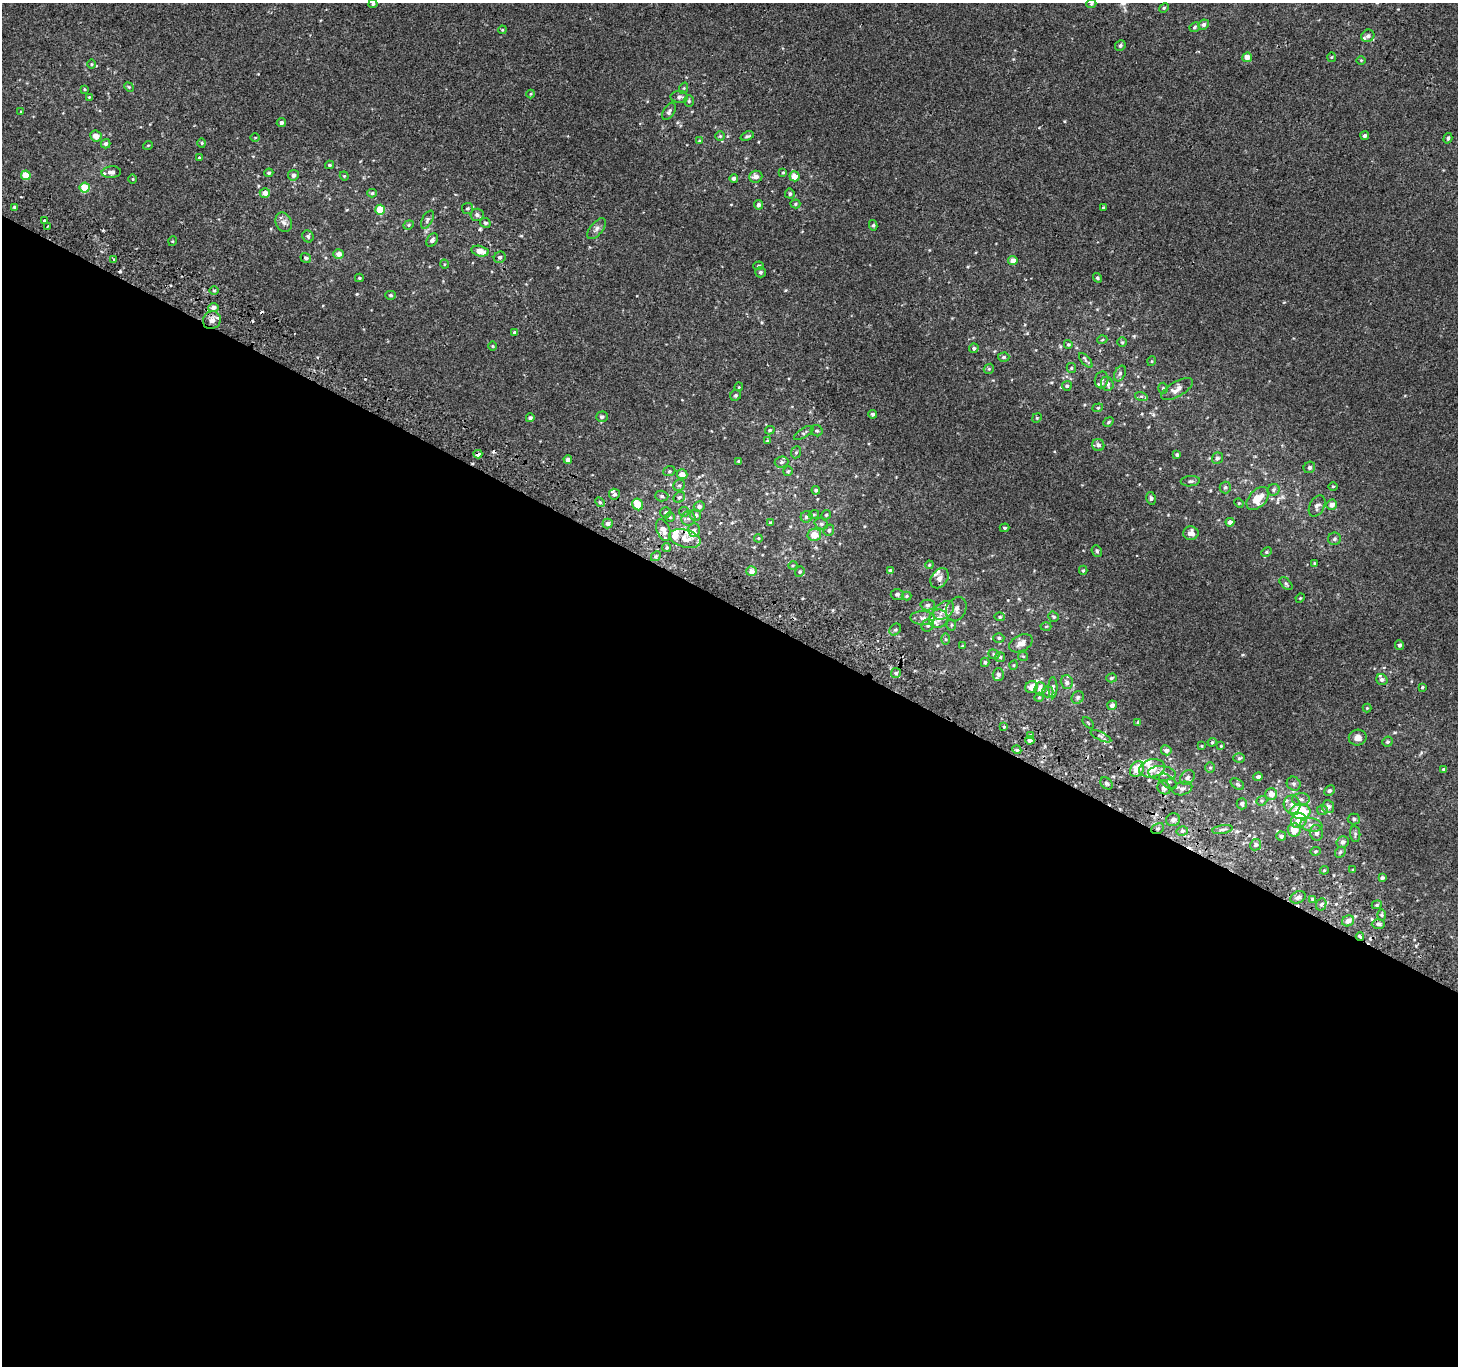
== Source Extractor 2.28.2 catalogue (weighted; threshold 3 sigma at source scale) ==
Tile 14 of 4 x 4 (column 2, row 4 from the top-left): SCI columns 1486-2941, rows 298-1661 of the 5875 x 5986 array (HDU 1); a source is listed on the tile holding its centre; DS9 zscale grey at full resolution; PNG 1460 x 1368 px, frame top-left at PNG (2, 3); each listed source drawn as its Kron ellipse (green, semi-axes under 4 px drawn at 4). Shown black and unused: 56% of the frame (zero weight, under 2 of 3 exposures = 2% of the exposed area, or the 3 px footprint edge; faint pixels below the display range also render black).
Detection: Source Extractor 2.28.2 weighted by HDU 2 'WHT'; one run over the whole footprint, this tile lists its part. Background 2.20e-04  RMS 0.0035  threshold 0.0159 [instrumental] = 3 sigma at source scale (4.5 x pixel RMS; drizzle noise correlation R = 1.50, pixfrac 1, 0.0396/0.0396 arcsec/px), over >= 5 px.
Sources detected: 295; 4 cosmic-ray / hot-pixel residue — neither listed nor drawn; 17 inside a brighter listed object's ellipse — not listed separately; the other 274 listed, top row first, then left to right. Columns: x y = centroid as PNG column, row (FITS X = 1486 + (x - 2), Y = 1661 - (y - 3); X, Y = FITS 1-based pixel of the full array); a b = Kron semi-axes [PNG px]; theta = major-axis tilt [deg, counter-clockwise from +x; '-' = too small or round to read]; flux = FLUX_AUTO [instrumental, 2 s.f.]
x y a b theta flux
373 4 4 4 - 0.47
1091 4 5 4 - 0.4
1164 8 5 4 - 0.42
1204 24 5 5 - 0.78
1195 27 5 4 - 0.62
502 30 4 3 - 0.29
1368 36 7 6 - 1
1120 46 5 5 - 0.63
1247 57 5 4 - 2.7
1332 57 5 3 - 0.3
1361 60 5 3 - 0.28
91 64 5 3 - 0.35
129 87 5 4 - 0.36
684 88 6 3 71 0.36
85 89 4 3 - 0.34
531 94 4 4 - 0.35
89 97 4 3 - 0.27
679 97 9 6 -1 1.2
689 101 6 5 - 0.51
669 111 9 5 60 0.95
21 112 2 2 - 0.34
281 123 5 4 - 0.75
96 136 5 5 - 2.9
720 136 5 5 - 0.41
747 136 7 4 20 0.56
1365 136 4 3 - 0.8
255 138 4 3 - 0.28
1448 138 5 4 - 0.72
699 141 4 4 - 0.31
202 143 4 4 - 0.4
106 144 5 4 - 0.84
148 145 5 3 - 0.3
199 158 4 3 - 0.34
329 165 4 3 - 0.42
111 172 9 5 4 1.4
783 172 4 3 - 0.34
269 173 4 4 - 0.59
26 175 5 4 - 5.9
293 175 5 5 - 1.2
344 176 4 4 - 0.34
794 176 5 5 - 3.3
756 177 7 6 - 1.6
734 178 4 4 - 0.99
133 179 4 3 - 0.28
85 188 5 5 - 6.5
265 193 5 4 - 2.1
372 193 5 4 - 0.48
790 194 5 5 - 0.7
795 204 5 4 - 0.42
758 205 5 4 - 1
14 207 4 4 - 0.48
1103 208 3 3 - 0.34
468 209 5 5 - 0.56
380 210 5 5 - 6.3
477 215 6 6 - 1.2
44 220 3 3 - 0.56
427 220 10 5 61 0.74
284 222 10 8 -65 1.6
485 223 5 4 - 0.73
409 225 5 4 - 0.41
873 225 5 4 - 0.56
48 226 3 2 - 0.33
597 229 12 6 52 1.4
308 236 6 5 - 0.7
432 240 7 5 56 1.1
173 241 5 3 - 0.32
480 251 8 5 -14 3.3
339 254 5 5 - 1.8
500 257 6 5 - 0.9
306 258 5 4 - 0.75
114 259 3 2 - 0.73
1013 260 5 4 - 2.4
444 264 5 3 - 0.29
759 266 5 4 - 0.51
760 272 5 5 - 0.67
359 278 4 4 - 0.44
1097 278 5 4 - 0.51
214 290 4 3 - 0.43
391 295 5 4 - 0.49
213 307 5 4 - 1.5
212 320 9 8 - 1.9
514 332 4 3 - 0.61
1102 340 5 3 - 0.31
1122 342 5 4 - 0.43
1068 344 4 4 - 0.52
492 346 5 3 - 0.32
974 348 5 4 - 0.65
1004 357 6 4 2 0.65
1086 360 9 4 -48 0.72
1152 361 5 3 - 0.28
1071 368 5 4 - 0.44
989 369 5 4 - 0.46
1120 373 8 5 64 0.79
1102 380 8 6 76 1.1
1107 384 7 6 - 1.3
1067 386 5 5 - 0.56
739 387 4 4 - 0.36
1163 388 5 4 - 0.5
1177 389 18 7 30 2.5
736 395 6 5 - 0.63
1141 396 6 4 -17 0.58
1098 408 5 4 - 0.44
873 414 4 4 - 0.74
602 417 6 5 - 0.9
530 418 4 4 - 0.79
1037 418 5 4 - 0.37
1108 422 5 4 - 0.53
770 430 5 3 - 0.48
817 431 6 5 - 0.63
804 433 11 4 31 0.87
767 441 4 4 - 0.35
1098 445 6 6 - 1.1
796 452 6 5 - 0.52
478 454 4 3 - 1.8
1177 455 4 4 - 0.62
1217 458 6 5 - 0.87
568 459 4 4 - 1.7
739 461 4 3 - 0.43
781 462 7 5 5 0.86
1309 467 6 5 - 0.77
669 471 6 5 - 0.51
788 471 5 5 - 0.48
682 474 5 5 - 2.6
1190 481 9 5 5 0.83
679 485 6 5 - 0.7
1333 486 5 3 - 0.3
1225 488 6 5 - 0.66
816 490 4 4 - 0.69
1274 490 6 5 - 0.74
614 494 5 5 - 0.8
662 496 7 5 -2 0.72
679 497 6 5 - 0.62
1151 498 6 4 -79 0.64
1258 498 14 8 47 5.1
600 502 5 4 - 0.59
1239 503 5 4 - 0.39
638 504 6 5 - 6.4
1332 505 5 5 - 1.9
1317 506 11 7 62 1.5
699 507 5 5 - 1
666 512 5 5 - 0.81
684 512 5 5 - 0.44
814 514 5 3 - 0.36
696 515 5 5 - 1.1
826 515 5 4 - 0.5
670 517 5 5 - 0.47
807 517 6 5 - 0.92
688 518 7 7 - 1.1
771 522 3 3 - 0.39
1230 522 4 4 - 1.2
607 524 5 5 - 1.1
821 524 7 5 -20 0.74
1005 528 5 4 - 0.47
663 530 11 6 -70 2.6
694 530 7 6 - 0.87
829 530 6 5 - 0.71
1191 533 7 7 - 2.1
814 535 7 6 - 3.7
685 538 16 9 -14 3.9
758 538 4 3 - 0.3
1334 539 6 6 - 0.78
667 547 4 4 - 0.59
1097 551 6 5 - 0.64
1266 552 6 4 28 0.5
656 556 5 4 - 0.54
1314 563 4 3 - 0.33
793 565 4 3 - 0.34
929 565 4 3 - 0.32
1083 570 4 4 - 0.49
752 571 5 5 - 2
890 571 4 4 - 0.7
800 572 5 4 - 0.56
940 578 11 8 56 2.1
1286 583 7 4 -44 0.58
897 594 6 5 - 0.67
906 596 5 4 - 0.45
1300 598 5 4 - 0.34
928 605 7 5 1 0.83
956 609 13 9 64 2.1
944 610 12 8 36 3
1000 617 5 4 - 0.49
1054 617 5 4 - 0.47
923 618 12 7 0 1.8
938 619 10 9 - 3.1
928 625 6 5 - 0.84
951 625 5 5 - 0.57
1046 627 5 3 - 0.36
895 630 6 5 - 0.62
999 638 5 4 - 0.52
945 639 6 4 -89 0.51
1021 643 12 8 27 2.3
1400 645 5 4 - 0.73
962 646 4 3 - 0.32
994 654 6 4 -22 0.49
1023 656 5 4 - 0.4
1000 657 5 5 - 0.53
985 662 4 4 - 0.53
1014 665 5 3 - 0.29
896 673 5 5 - 0.64
998 674 6 6 - 0.83
1111 678 5 4 - 0.53
1382 680 6 5 - 1.1
1067 682 7 6 - 1.1
1031 687 6 5 - 2.7
1422 687 4 3 - 0.41
1053 688 11 4 -90 0.83
1040 689 6 5 - 2.3
1048 692 5 5 - 0.63
1039 697 5 4 - 0.42
1078 697 7 5 47 0.67
1112 705 5 4 - 1.1
1367 708 4 4 - 0.32
1138 722 4 4 - 0.47
1088 723 7 2 -45 0.29
1004 727 4 4 - 0.38
1031 735 4 3 - 0.47
1101 736 11 3 -26 0.66
1358 738 9 8 - 2.2
1030 740 5 3 - 2.7
1212 742 4 4 - 0.39
1387 742 5 4 - 0.64
1201 746 4 3 - 0.31
1221 746 4 3 - 0.28
1017 750 4 3 - 0.39
1166 750 5 5 - 1.3
1239 758 6 5 - 0.6
1152 768 13 9 15 5
1210 768 5 5 - 0.51
1137 769 8 6 57 5.1
1444 769 4 3 - 0.55
1162 773 14 7 -6 2.9
1187 777 8 6 45 1.2
1258 777 4 4 - 0.9
1168 781 10 5 -38 1.2
1106 783 7 5 -43 0.75
1237 784 7 5 -36 0.65
1294 784 7 6 - 0.86
1164 788 7 6 - 1.1
1182 788 10 6 16 1.2
1329 791 6 5 - 0.77
1271 794 6 6 - 2.6
1301 799 9 6 1 1.3
1262 801 6 4 20 0.48
1242 804 5 5 - 0.78
1292 804 9 8 - 2.3
1328 807 6 6 - 1.6
1322 810 5 5 - 0.58
1300 812 10 7 0 22
1354 819 6 5 - 0.68
1173 820 7 6 - 1.5
1299 821 8 7 - 3.2
1311 825 11 6 -7 1.6
1158 829 7 5 32 0.81
1222 830 10 3 9 0.77
1294 830 7 6 - 3.6
1182 831 6 4 14 0.87
1316 833 8 6 -76 1.2
1355 834 8 5 -84 0.72
1281 836 5 4 - 0.85
1343 842 6 5 - 1.3
1256 845 6 5 - 0.7
1315 851 5 4 - 0.48
1340 852 6 4 47 0.51
1324 870 4 4 - 0.32
1353 870 3 3 - 0.37
1382 878 4 3 - 0.67
1298 897 8 5 24 1.2
1313 899 4 3 - 0.5
1321 904 6 5 - 0.82
1377 905 5 4 - 0.46
1381 915 6 4 -89 0.52
1348 921 6 5 - 2.3
1378 924 6 4 3 0.99
1360 936 4 3 - 2
Overlapping masked pixels (flux is a lower limit): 4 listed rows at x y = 478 454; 1158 829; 1378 924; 1360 936